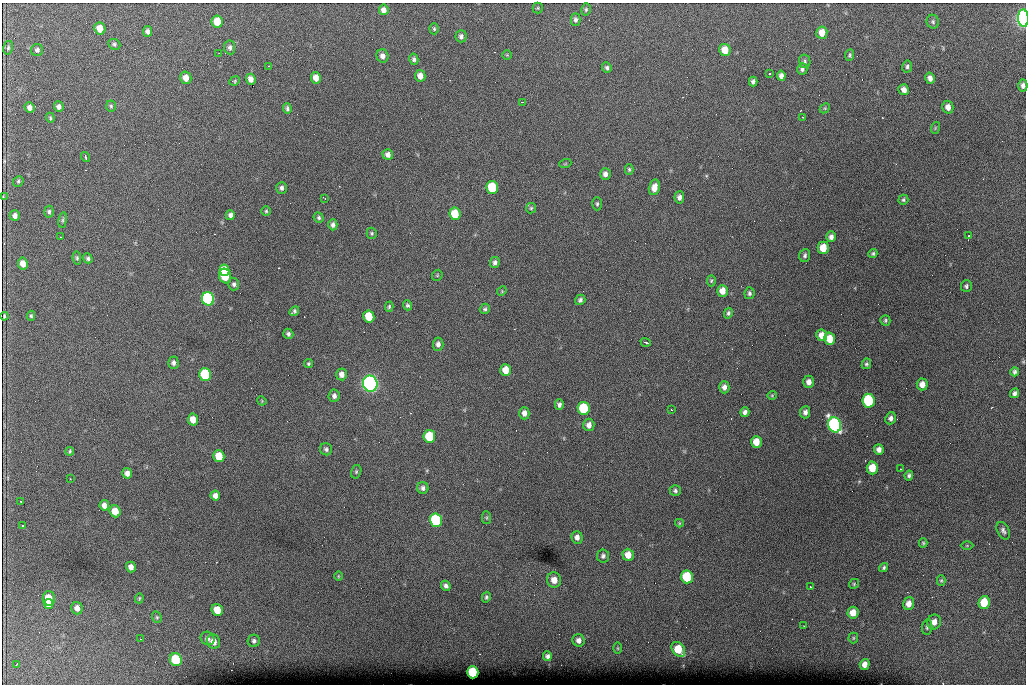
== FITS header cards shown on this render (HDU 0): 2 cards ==
NAXIS1  =                 1024 /fastest changing axis
NAXIS2  =                  682 /next to fastest changing axis

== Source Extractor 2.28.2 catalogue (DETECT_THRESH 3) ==
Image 1024 x 682 px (HDU 0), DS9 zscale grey, 1 PNG px = 1 image px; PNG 1028 x 686 px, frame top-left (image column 1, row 682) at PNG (2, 3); each listed source drawn as its Kron ellipse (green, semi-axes under 4 px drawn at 4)
Background 3990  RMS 41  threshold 124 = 3 sigma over >= 5 px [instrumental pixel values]
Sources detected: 196; all 196 listed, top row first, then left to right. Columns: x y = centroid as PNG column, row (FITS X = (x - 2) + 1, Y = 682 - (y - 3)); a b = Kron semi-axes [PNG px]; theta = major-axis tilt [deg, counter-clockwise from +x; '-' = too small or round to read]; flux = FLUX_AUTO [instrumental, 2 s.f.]
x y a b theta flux
538 8 5 5 - 3.3e+03
586 9 6 4 76 4.5e+03
384 10 5 5 - 1.4e+04
1023 18 9 5 -87 1.3e+06
576 20 6 5 - 7.2e+03
217 21 6 5 - 5.5e+04
933 22 7 6 - 5.9e+03
100 29 6 5 - 3.2e+04
434 29 5 4 - 3.8e+03
147 31 5 4 - 9.6e+03
822 33 6 5 - 2.9e+04
461 36 6 5 - 8.2e+03
114 44 6 5 - 5.5e+03
230 47 7 5 -83 7.9e+03
8 48 7 5 76 4.9e+03
37 50 6 6 - 7.2e+03
725 50 6 5 - 4.1e+04
219 53 2 2 - 1.4e+03
507 55 4 4 - 3.0e+03
850 55 6 4 81 4.7e+03
382 56 7 6 - 1.2e+04
414 59 6 4 -76 6.7e+03
805 61 7 5 -78 5.3e+03
269 66 3 2 - 2.7e+03
907 67 6 5 - 5.7e+03
607 68 5 4 - 6.2e+03
802 69 6 5 - 6.6e+03
769 74 3 3 - 6.3e+03
420 76 6 5 - 1.9e+04
781 76 5 4 - 1.1e+04
186 78 6 5 - 2.1e+04
316 78 6 5 - 2.2e+04
930 78 6 4 -75 1.3e+04
251 79 5 4 - 1.5e+04
235 81 5 4 - 3.6e+03
753 82 5 4 - 8.0e+03
1023 85 6 4 -87 8.8e+03
904 90 6 5 - 1.2e+04
522 102 3 2 - 3.5e+03
111 106 6 5 - 4.2e+03
30 107 5 5 - 1.1e+04
59 107 5 5 - 9.4e+03
948 107 6 5 - 1.7e+04
825 108 6 4 45 3.3e+03
287 109 5 3 - 5.6e+03
803 117 2 2 - 1.7e+03
50 118 5 4 - 3.6e+03
935 128 6 3 72 3.1e+03
388 155 5 5 - 1.1e+04
86 157 5 3 - 6.5e+03
565 164 6 3 18 3.1e+03
629 169 5 4 - 4.2e+03
605 174 6 5 - 1.2e+04
18 181 6 4 49 4.3e+03
654 187 8 5 76 2.2e+04
282 188 6 5 - 7.9e+03
492 188 6 6 - 1.7e+05
3 197 2 2 - 2.1e+03
679 197 6 5 - 1.1e+04
325 198 2 2 - 1.8e+03
903 200 5 4 - 4.7e+03
597 204 7 4 90 4.4e+03
531 208 5 5 - 4.0e+03
266 211 4 4 - 3.6e+03
49 212 6 4 -86 5.3e+03
455 214 6 5 - 7.8e+04
230 215 5 4 - 9.6e+03
15 216 5 5 - 9.9e+03
319 218 5 4 - 4.7e+03
63 220 8 4 82 4.5e+03
333 225 5 4 - 8.7e+03
372 233 5 5 - 4.5e+03
969 235 3 3 - 4.5e+03
61 237 2 2 - 2.2e+03
831 237 5 5 - 1.0e+04
823 248 6 5 - 4.5e+04
873 254 4 4 - 4.6e+03
805 255 6 5 - 6.0e+03
77 258 6 4 -81 4.3e+03
88 258 5 4 - 5.4e+03
495 262 6 5 - 8.4e+03
23 264 6 5 - 2.3e+04
224 270 6 4 -77 4.5e+04
437 275 6 5 - 3.2e+03
225 276 8 6 -68 1.1e+05
711 281 5 4 - 3.7e+03
234 284 6 5 - 7.5e+03
966 286 6 5 - 5.9e+03
502 291 5 4 - 2.9e+03
722 291 6 5 - 2.4e+04
749 293 6 5 - 6.2e+03
208 299 7 6 - 6.7e+05
580 300 5 5 - 7.0e+03
407 305 5 4 - 5.0e+03
389 307 5 3 - 3.8e+03
485 309 5 5 - 5.4e+03
294 311 5 4 - 5.6e+03
728 313 5 4 - 5.4e+03
4 316 4 2 - 3.6e+03
31 316 5 4 - 3.9e+03
369 316 6 5 - 7.2e+04
885 320 5 5 - 4.1e+03
288 334 5 5 - 6.9e+03
822 335 6 5 - 2.4e+04
830 339 6 5 - 4.8e+04
646 342 5 2 - 3.9e+03
438 344 6 5 - 1.0e+04
173 363 6 5 - 8.5e+03
308 364 4 4 - 3.9e+03
866 364 5 4 - 5.0e+03
506 370 6 5 - 3.8e+04
1015 372 4 3 - 6.6e+03
205 374 6 6 - 2.0e+05
342 374 6 5 - 1.5e+04
809 382 6 5 - 1.5e+04
370 384 8 7 - 1.6e+06
922 384 6 5 - 1.9e+04
724 387 6 5 - 1.1e+04
1015 393 5 4 - 7.8e+03
772 395 4 4 - 2.9e+03
334 396 6 5 - 8.9e+03
262 401 5 3 - 2.4e+03
868 401 7 6 - 2.4e+05
559 405 5 4 - 7.6e+03
584 408 6 6 - 2.0e+05
671 410 2 2 - 2.0e+03
745 412 5 4 - 9.3e+03
805 412 6 5 - 1.1e+04
524 413 6 5 - 1.4e+04
891 418 6 5 - 9.3e+03
193 419 6 5 - 2.6e+04
589 425 6 5 - 1.4e+04
835 425 8 6 -70 9.3e+05
429 436 6 6 - 1.3e+05
756 442 6 5 - 3.6e+04
326 449 6 6 - 6.3e+03
879 449 5 5 - 1.3e+04
70 451 4 3 - 3.4e+03
219 456 6 5 - 5.7e+04
872 468 6 5 - 4.8e+04
901 469 3 2 - 2.2e+03
356 472 7 5 75 4.7e+03
127 473 5 5 - 1.3e+04
909 475 5 3 - 6.1e+03
70 479 2 2 - 1.8e+03
423 488 6 5 - 8.0e+03
675 491 6 5 - 5.9e+03
215 496 5 5 - 1.3e+04
21 501 2 2 - 2.1e+03
104 505 5 4 - 1.4e+04
115 511 6 5 - 4.0e+04
486 518 6 4 -88 3.7e+03
436 520 7 6 - 4.0e+05
679 523 4 4 - 2.8e+03
23 526 3 3 - 1.2e+04
1003 531 9 6 -62 8.6e+03
577 537 6 5 - 1.3e+04
923 543 4 4 - 3.6e+03
967 546 6 4 0 3.2e+03
628 555 6 5 - 3.0e+04
603 556 6 6 - 7.1e+03
131 567 5 5 - 1.4e+04
884 568 5 4 - 5.1e+03
338 576 5 3 - 2.4e+03
687 577 6 6 - 1.3e+05
554 580 7 7 - 2.5e+04
941 580 5 4 - 4.1e+03
854 584 5 4 - 3.4e+03
446 586 5 4 - 8.1e+03
810 587 3 2 - 3.3e+03
486 597 5 4 - 5.1e+03
49 598 7 6 - 5.0e+04
139 598 5 4 - 3.3e+03
984 602 6 5 - 7.4e+04
49 604 5 4 - 2.4e+04
909 604 6 5 - 1.9e+04
77 608 6 5 - 1.5e+04
217 610 6 5 - 4.7e+04
853 613 6 5 - 3.2e+04
157 617 6 4 -69 4.0e+03
934 622 7 6 - 1.8e+04
804 626 2 2 - 1.4e+03
927 627 7 5 82 5.7e+03
208 638 7 6 - 1.0e+04
853 638 5 5 - 3.5e+03
141 639 3 2 - 1.5e+03
579 640 6 6 - 1.3e+04
254 641 6 6 - 7.4e+03
213 642 7 6 - 2.7e+04
618 648 5 3 - 2.8e+03
678 649 8 6 -52 7.0e+04
547 656 5 4 - 8.0e+03
176 660 6 6 - 1.5e+05
865 664 5 5 - 1.8e+04
16 665 4 2 - 2.9e+03
473 672 6 5 - 1.4e+05
At the frame edge (FLAGS 8, measured only in part): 3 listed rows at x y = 1023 18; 1023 85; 3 197

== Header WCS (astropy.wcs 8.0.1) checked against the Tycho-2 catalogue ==
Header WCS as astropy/WCSLIB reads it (CRVAL/CRPIX/CD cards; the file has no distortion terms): RA---TAN/DEC--TAN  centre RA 07:06:07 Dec +31:10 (106.53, +31.16 deg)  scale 1.44 arcsec/px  FOV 24.5' x 16.3'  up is -93 deg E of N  parity flipped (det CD > 0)
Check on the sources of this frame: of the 60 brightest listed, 8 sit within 2.2 arcsec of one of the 16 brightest Tycho-2 stars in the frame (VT <= 12.35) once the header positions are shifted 0.17 arcsec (0.08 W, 0.15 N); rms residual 0.97 arcsec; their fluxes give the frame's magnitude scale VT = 25.06 - 2.5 log10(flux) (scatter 0.21 mag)
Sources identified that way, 8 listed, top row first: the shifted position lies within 2.2 arcsec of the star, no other Tycho-2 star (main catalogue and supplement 1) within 4.4 arcsec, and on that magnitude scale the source's flux lands within +1.5 / -3 mag of the star's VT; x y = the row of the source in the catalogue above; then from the Tycho-2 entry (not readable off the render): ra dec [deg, ICRS J2000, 3 dp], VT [Tycho-2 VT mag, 2 dp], TYC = Tycho-2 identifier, HIP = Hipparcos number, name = IAU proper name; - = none
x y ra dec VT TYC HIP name
492 188 106.458 +31.151 12.35 2438-728-1 - -
205 374 106.551 +31.041 11.84 2438-663-1 - -
370 384 106.552 +31.106 9.20 2438-180-1 - -
868 401 106.550 +31.305 11.61 2438-184-1 - -
584 408 106.559 +31.192 11.79 2438-1039-1 - -
835 425 106.562 +31.292 10.01 2438-106-1 - -
436 520 106.614 +31.135 11.36 2438-550-1 - -
473 672 106.684 +31.152 11.76 2438-931-1 - -